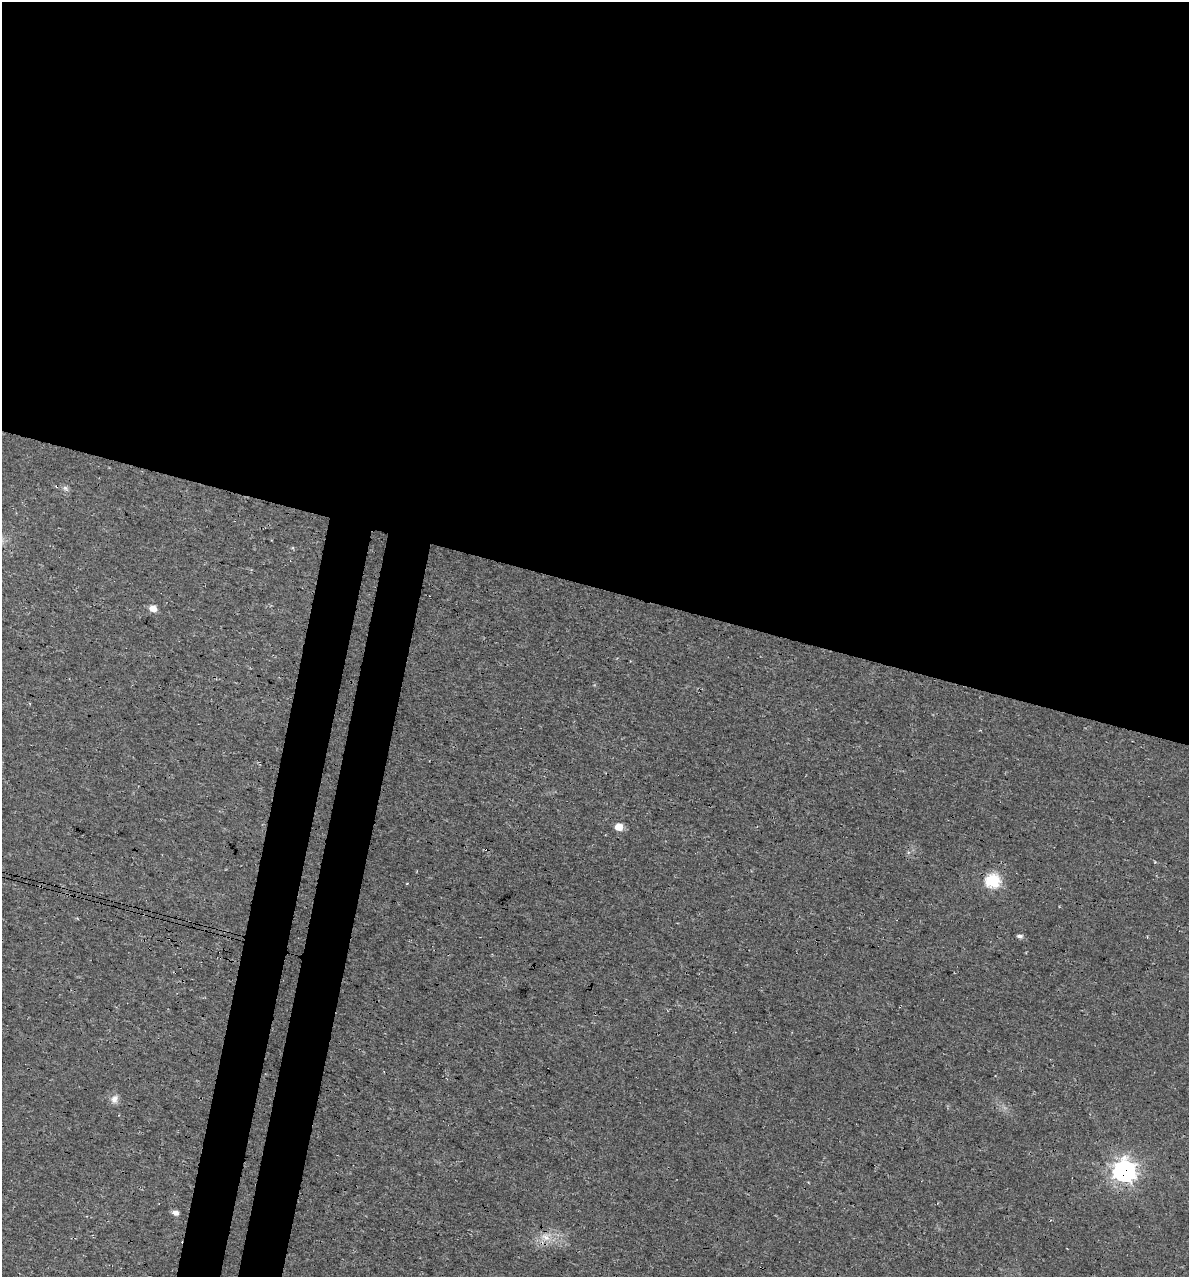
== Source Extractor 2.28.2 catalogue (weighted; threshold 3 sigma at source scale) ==
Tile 3 of 4 x 4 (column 3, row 1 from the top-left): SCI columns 2713-3899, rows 3842-5116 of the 5364 x 5141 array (HDU 1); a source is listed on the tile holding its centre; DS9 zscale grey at full resolution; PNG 1191 x 1279 px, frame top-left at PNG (2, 2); no overlay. Shown black and unused: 50% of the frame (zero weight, under 3 of 4 exposures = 5% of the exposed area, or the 3 px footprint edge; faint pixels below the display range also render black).
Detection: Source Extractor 2.28.2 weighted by HDU 2 'WHT'; one run over the whole footprint, this tile lists its part. Background 0.0117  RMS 0.0071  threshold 0.0319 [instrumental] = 3 sigma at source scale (4.5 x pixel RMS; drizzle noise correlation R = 1.50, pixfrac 1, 0.0396/0.0396 arcsec/px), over >= 5 px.
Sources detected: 11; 1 cosmic-ray / hot-pixel residue — not listed; the other 10 listed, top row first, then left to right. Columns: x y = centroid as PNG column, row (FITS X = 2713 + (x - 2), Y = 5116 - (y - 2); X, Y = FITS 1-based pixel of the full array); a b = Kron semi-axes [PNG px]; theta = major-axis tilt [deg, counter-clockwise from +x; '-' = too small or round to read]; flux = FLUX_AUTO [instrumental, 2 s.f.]
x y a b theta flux
65 488 10 5 -43 1.9
153 608 7 6 - 6.8
619 826 6 5 - 12
993 880 7 7 - 92
1020 936 6 5 - 2.4
1147 937 3 3 - 0.58
114 1099 12 9 73 4.3
1124 1171 8 8 - 600
175 1212 6 5 - 4.2
546 1237 14 10 -36 8.1
Overlapping masked pixels (flux is a lower limit): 1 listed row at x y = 1124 1171